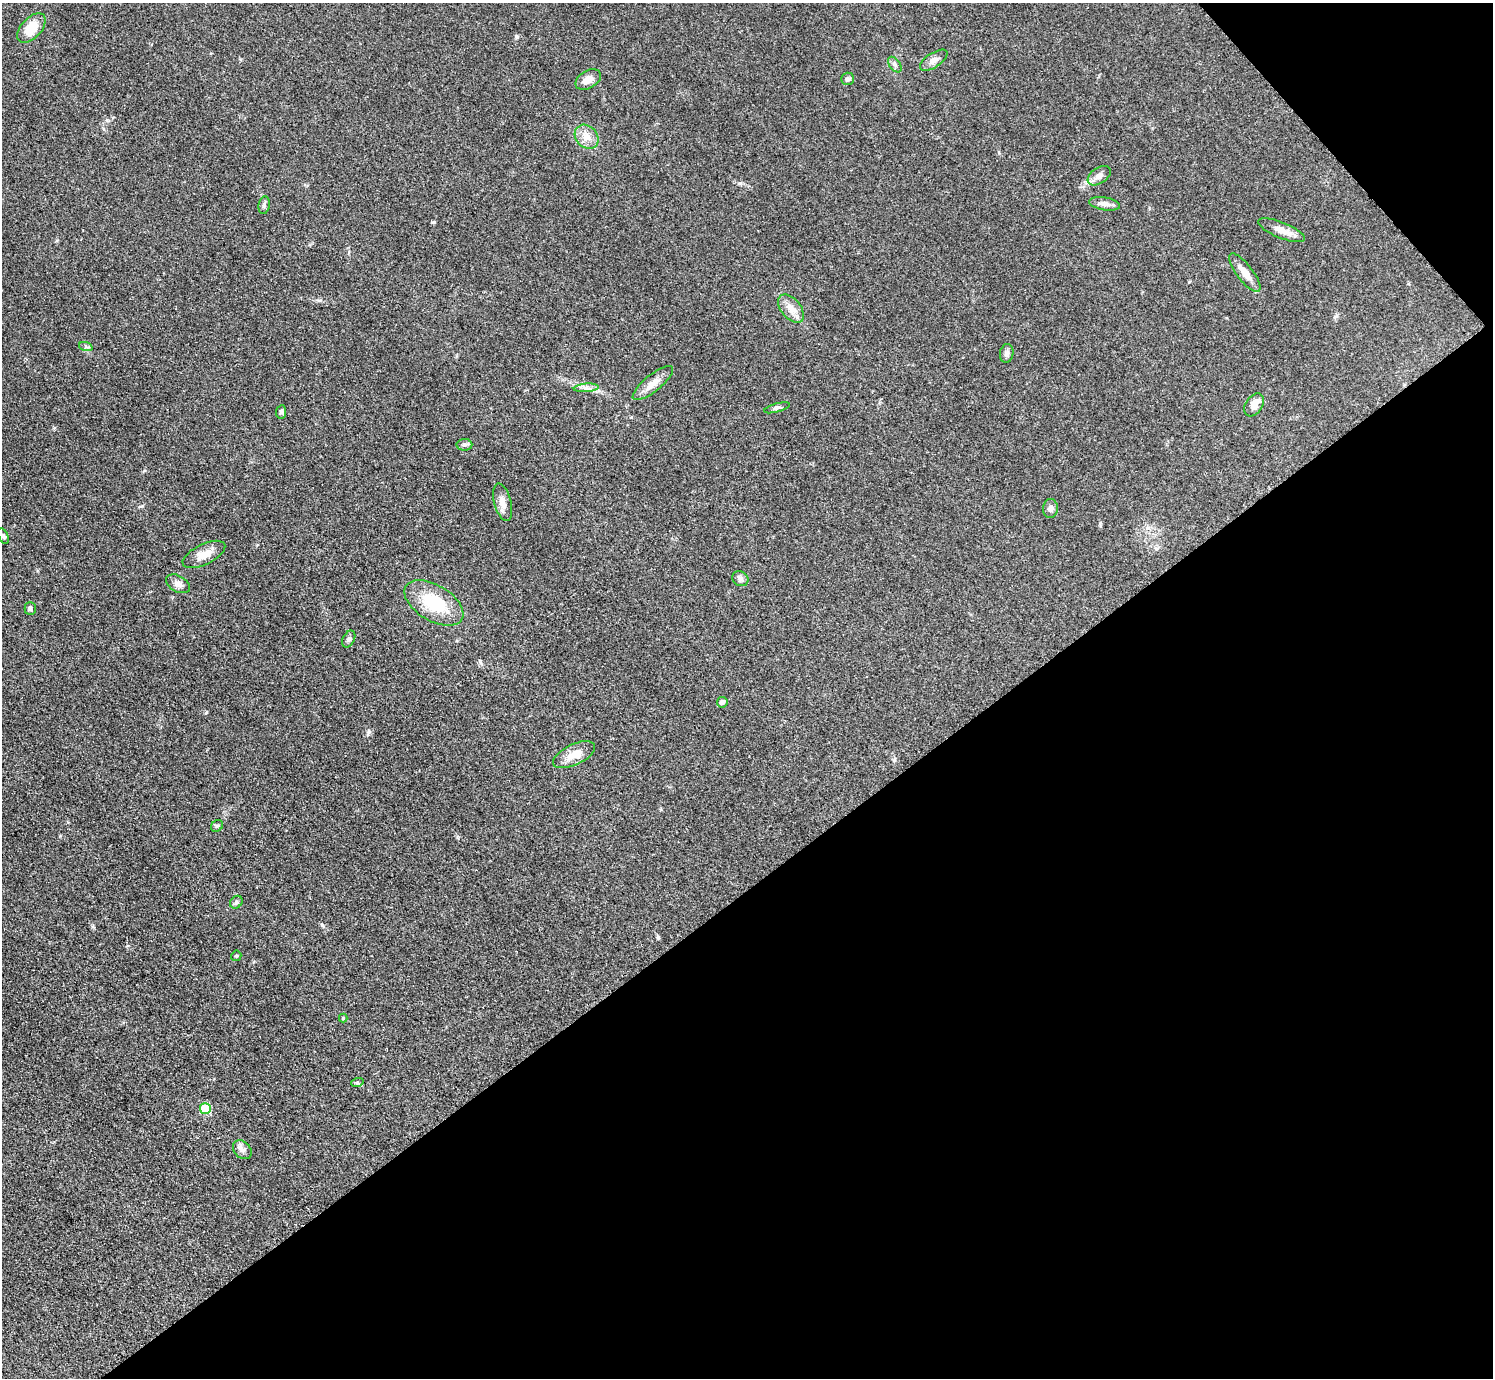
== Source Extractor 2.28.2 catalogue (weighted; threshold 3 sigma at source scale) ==
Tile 12 of 4 x 4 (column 4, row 3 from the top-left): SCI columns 4481-5971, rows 1687-3062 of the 5984 x 5981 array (HDU 1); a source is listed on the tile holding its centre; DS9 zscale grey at full resolution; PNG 1495 x 1380 px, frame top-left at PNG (2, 3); each listed source drawn as its Kron ellipse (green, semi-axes under 4 px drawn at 4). Shown black and unused: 38% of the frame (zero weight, under 3 of 5 exposures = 1% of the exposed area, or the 3 px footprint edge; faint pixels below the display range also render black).
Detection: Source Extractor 2.28.2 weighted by HDU 2 'WHT'; one run over the whole footprint, this tile lists its part. Background 0.0959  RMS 0.0067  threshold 0.0301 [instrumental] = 3 sigma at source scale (4.5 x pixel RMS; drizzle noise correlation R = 1.50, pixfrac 1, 0.05/0.05 arcsec/px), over >= 5 px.
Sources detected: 38; all 38 listed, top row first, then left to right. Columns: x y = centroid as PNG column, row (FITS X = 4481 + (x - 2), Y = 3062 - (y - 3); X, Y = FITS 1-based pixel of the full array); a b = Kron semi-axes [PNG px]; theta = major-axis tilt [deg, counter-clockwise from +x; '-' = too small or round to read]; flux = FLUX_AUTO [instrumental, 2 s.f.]
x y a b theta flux
31 28 18 10 48 13
934 60 16 7 33 3.8
895 64 9 5 -53 1.8
847 79 6 6 - 1.6
588 80 14 8 29 5.4
587 137 13 10 -48 6.4
1099 176 13 8 35 4.1
1105 204 15 6 -9 3.8
264 205 9 5 82 1.7
1282 230 25 8 -22 6.5
1245 273 23 8 -52 7.1
791 308 16 9 -50 6.3
86 347 7 4 -19 1.3
1007 353 9 6 82 2.2
653 383 25 8 39 6.7
586 388 12 3 5 2.2
1254 405 12 8 56 6.3
777 408 13 4 15 1.5
281 412 6 5 - 1.3
464 445 8 6 -1 1.7
503 502 19 8 -75 5.2
1050 509 9 7 85 2.5
3 536 8 4 -65 1.3
204 554 23 10 26 7.2
740 579 8 7 - 2.2
178 584 13 8 -29 3.6
434 603 33 18 -31 31
30 609 6 5 - 1.8
349 639 9 6 62 2
722 702 5 5 - 2.7
574 755 23 10 26 9.5
217 826 6 5 - 1.2
236 902 7 5 45 1.4
236 956 5 5 - 0.86
343 1018 4 4 - 0.62
357 1083 6 4 18 0.95
205 1109 5 5 - 30
242 1150 11 8 -47 3
Unlisted compact peaks at least as high as the median listed source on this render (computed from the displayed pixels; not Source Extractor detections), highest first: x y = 434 222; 322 925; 517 37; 369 732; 658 937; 740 183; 93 927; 480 662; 60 836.